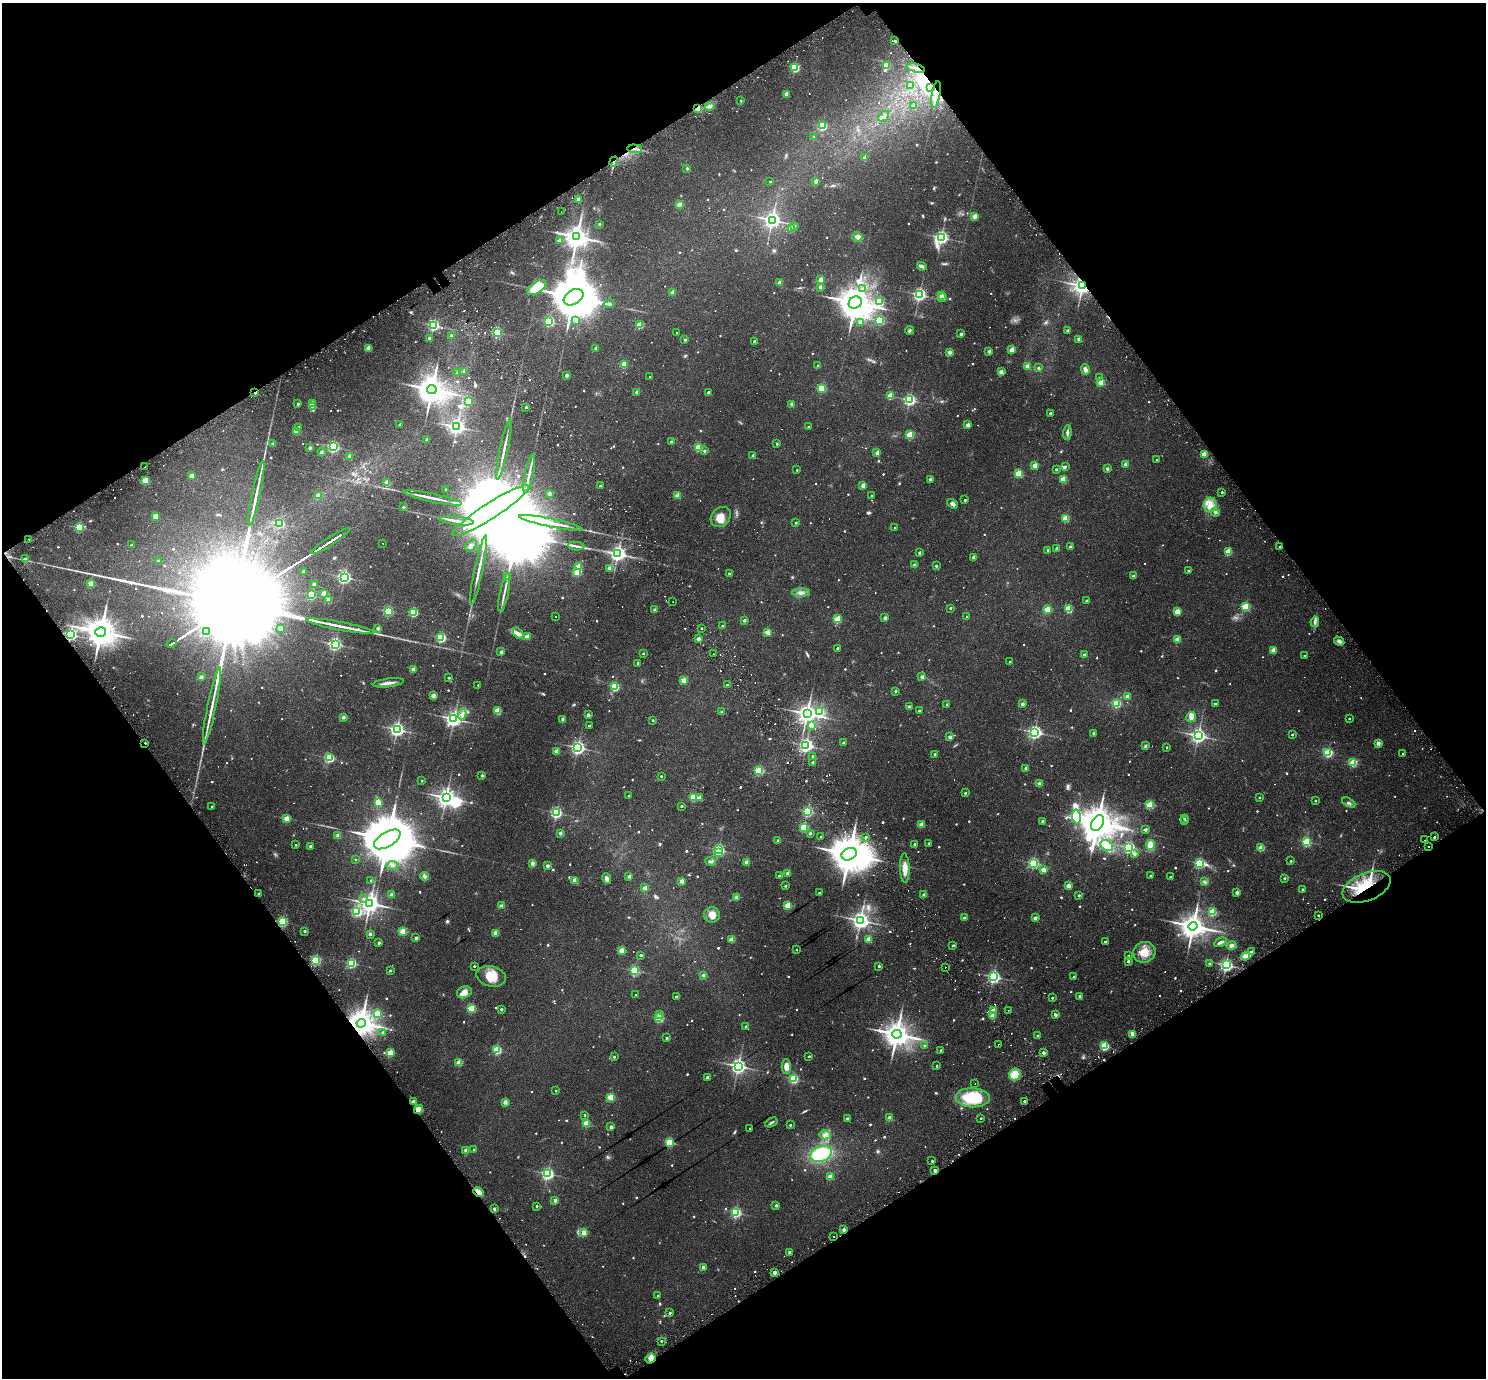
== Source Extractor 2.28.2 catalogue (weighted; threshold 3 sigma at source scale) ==
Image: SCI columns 68-6002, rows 223-5726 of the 6075 x 6008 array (HDU 1 of 3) = the unmasked area's bounding box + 8 px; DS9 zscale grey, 4 x 4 block average (1 PNG px = mean of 4 x 4 image px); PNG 1488 x 1380 px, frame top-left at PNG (2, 3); each listed source drawn as its Kron ellipse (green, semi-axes under 4 px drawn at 4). Shown black and unused: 48% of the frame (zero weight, under 2 of 3 exposures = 5% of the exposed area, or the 3 px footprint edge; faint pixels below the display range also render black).
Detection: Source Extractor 2.28.2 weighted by HDU 2 'WHT'. Background 0.0554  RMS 0.0045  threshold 0.0201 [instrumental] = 3 sigma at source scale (4.5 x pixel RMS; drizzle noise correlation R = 1.50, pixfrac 1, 0.0396/0.0396 arcsec/px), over >= 5 px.
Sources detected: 1288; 33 too faint to see at this stretch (4 x 4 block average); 11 inside a brighter object's white glare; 44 cosmic-ray / hot-pixel residue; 3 long thin detections or spike segments (spike, bleed or trail) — neither listed nor drawn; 10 coinciding with a brighter row at this scale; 14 inside a brighter listed object's ellipse — not listed separately; of the other 1173, all 500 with FLUX_AUTO >= 4.14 (the completeness limit of this list) listed and drawn (673 fainter detections not listed), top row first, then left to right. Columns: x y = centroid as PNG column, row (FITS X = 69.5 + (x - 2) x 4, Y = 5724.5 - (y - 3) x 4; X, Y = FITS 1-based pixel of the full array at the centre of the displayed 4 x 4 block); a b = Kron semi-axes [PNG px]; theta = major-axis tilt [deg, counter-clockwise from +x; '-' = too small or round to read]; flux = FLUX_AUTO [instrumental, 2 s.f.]
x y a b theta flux
895 41 2 2 - 6.4
886 65 2 2 - 120
795 67 2 2 - 240
916 68 9 2 -16 9.5
910 85 2 2 - 30
931 87 3 2 - 4.2
786 94 2 2 - 33
936 94 13 3 80 20
741 101 2 2 - 7.6
914 105 2 2 - 21
710 106 4 4 - 7.1
698 108 2 2 - 100
884 116 6 2 41 4.8
822 126 2 2 - 220
814 137 2 2 - 8.8
635 149 7 2 -5 6.9
865 158 2 2 - 33
614 162 5 2 - 4.3
687 168 2 2 - 12
816 181 2 2 - 30
770 182 2 2 - 4.1
579 199 2 2 - 41
679 204 4 3 - 7.6
561 212 2 2 - 4.3
974 216 2 2 - 49
772 220 3 3 - 1100
599 224 2 2 - 12
794 226 2 2 - 5.8
791 229 2 2 - 52
577 237 4 3 - 2900
857 237 5 4 - 16
941 237 3 2 - 670
559 241 2 2 - 21
922 266 5 3 - 5.8
821 279 2 2 - 44
779 283 2 2 - 33
1082 286 3 2 - 1500
537 287 11 5 34 58
820 287 2 2 - 21
862 288 2 2 - 4.7
673 292 2 2 - 31
919 295 3 2 - 640
941 295 2 2 - 69
574 297 10 7 33 16000
943 298 2 2 - 20
879 302 2 2 - 150
855 303 7 6 - 7400
609 304 5 3 - 5.5
576 320 2 2 - 18
880 320 2 2 - 240
549 321 2 2 - 300
860 322 2 2 - 20
433 325 2 2 - 430
640 325 2 2 - 98
909 331 4 3 - 4.2
1068 331 2 2 - 18
497 332 2 2 - 290
676 332 2 2 - 6.4
961 334 2 2 - 16
451 335 2 2 - 6.9
429 338 2 2 - 12
1079 339 2 2 - 38
685 340 2 2 - 17
754 341 2 2 - 9.7
368 348 2 2 - 45
596 348 2 2 - 19
1012 350 2 2 - 70
949 352 2 2 - 40
989 352 2 2 - 24
624 364 2 2 - 94
818 365 2 2 - 5.6
1027 366 2 2 - 33
1038 368 2 2 - 13
1085 369 5 3 - 13
464 371 2 2 - 11
1001 372 2 2 - 43
457 373 2 2 - 6
567 375 2 2 - 22
650 377 2 2 - 5.8
1099 378 2 2 - 7.5
1101 382 2 2 - 85
822 388 2 2 - 170
432 390 5 4 - 4500
636 392 2 2 - 14
708 392 2 2 - 15
255 393 2 2 - 15
890 396 2 2 - 95
909 400 2 2 - 500
468 402 2 2 - 180
312 403 2 2 - 37
298 404 2 2 - 13
792 404 2 2 - 25
313 407 2 2 - 42
526 407 2 2 - 9.2
1050 413 2 2 - 7.6
400 425 2 2 - 15
968 425 2 2 - 38
299 427 2 2 - 8.4
457 427 3 3 - 1000
808 427 2 2 - 4.9
296 431 2 2 - 74
1067 433 7 3 86 7.1
909 435 2 2 - 78
427 440 2 2 - 25
671 441 2 2 - 7.7
273 444 2 2 - 26
777 444 2 2 - 7
333 447 2 2 - 440
699 447 2 2 - 130
310 448 2 2 - 18
504 449 30 2 78 21
704 451 2 2 - 8
322 452 4 3 - 4.6
877 453 2 2 - 31
1204 454 2 2 - 86
753 455 2 2 - 14
350 456 2 2 - 29
1157 460 2 2 - 7.2
1125 464 2 2 - 29
1035 466 2 2 - 63
145 467 2 2 - 11
1065 467 2 2 - 8.7
1056 469 2 2 - 11
1107 469 2 2 - 22
797 470 2 2 - 4.5
529 474 20 2 79 12
1018 474 2 2 - 130
191 476 2 2 - 35
930 479 2 2 - 16
1063 479 2 2 - 95
145 481 2 2 - 160
387 483 2 2 - 52
863 485 2 2 - 47
600 486 2 2 - 8.8
446 489 2 2 - 7.5
1222 492 2 2 - 7.9
256 493 33 2 78 28
549 494 2 2 - 24
677 495 2 2 - 45
871 495 2 2 - 4.6
318 496 2 2 - 46
433 498 30 3 -12 28
965 500 2 2 - 7.4
952 504 6 3 -33 9.4
1210 505 7 6 - 23
403 507 2 2 - 13
491 511 45 8 33 100000
1215 512 4 4 - 6.3
155 516 2 2 - 60
721 517 11 9 44 29
1065 518 2 2 - 120
457 521 17 3 -6 17
279 523 2 2 - 270
551 523 32 3 -12 30
796 523 2 2 - 7.2
79 527 2 2 - 270
895 528 2 2 - 5.4
29 539 2 2 - 5.3
330 541 23 2 33 15000
382 543 2 2 - 7.7
131 545 2 2 - 7.2
471 546 7 5 46 9.5
576 546 8 3 -5 8.6
1070 547 2 2 - 10
1280 547 2 2 - 11
1057 548 2 2 - 21
1048 550 2 2 - 14
1228 552 2 2 - 110
919 553 2 2 - 17
618 554 3 3 - 1100
973 557 2 2 - 22
25 559 2 2 - 12
158 561 2 2 - 14
915 565 3 3 - 7.4
936 566 2 2 - 8.9
579 567 2 2 - 110
610 568 2 2 - 45
479 570 35 2 78 26
1188 570 2 2 - 5.8
303 571 2 2 - 13
577 572 2 2 - 120
729 573 2 2 - 5
1133 576 2 2 - 18
344 577 2 2 - 620
507 577 2 2 - 16
91 584 2 2 - 94
314 584 2 2 - 23
504 592 20 2 78 13
324 593 2 2 - 64
801 593 9 4 3 12
312 595 2 2 - 220
329 600 2 2 - 55
1086 600 2 2 - 7.2
673 601 2 2 - 11
1246 606 2 2 - 200
950 608 2 2 - 7.1
1047 609 2 2 - 110
1068 609 2 2 - 130
655 610 2 2 - 18
388 611 2 2 - 280
413 612 2 2 - 240
1177 612 2 2 - 87
555 617 2 2 - 5.6
967 617 2 2 - 9.2
885 618 2 2 - 21
838 619 2 2 - 130
744 620 2 2 - 16
1315 622 5 3 - 7.2
340 626 34 3 -11 35
722 626 2 2 - 7.3
280 628 2 2 - 27
378 628 2 2 - 21
701 628 2 2 - 4.1
207 631 2 2 - 28
101 632 5 4 - 5700
768 632 2 2 - 60
518 633 6 3 -48 8.8
71 635 2 2 - 540
527 636 2 2 - 29
441 638 2 2 - 280
698 639 2 2 - 30
1177 639 2 2 - 58
1339 641 5 4 - 6.9
171 643 5 2 - 2100
335 644 2 2 - 600
837 648 2 2 - 6.1
1273 650 2 2 - 56
501 652 2 2 - 18
643 653 2 2 - 6.7
713 654 2 2 - 5.8
1084 655 2 2 - 21
1304 656 2 2 - 4.4
1010 661 2 2 - 6.3
638 663 2 2 - 9.8
413 669 2 2 - 36
201 677 2 2 - 29
922 677 2 2 - 25
449 678 2 2 - 4.9
684 680 2 2 - 74
388 683 16 3 7 15
478 685 2 2 - 4.5
727 685 2 2 - 9.7
614 687 2 2 - 200
895 691 2 2 - 11
433 696 2 2 - 43
1128 696 2 2 - 59
1116 703 2 2 - 200
947 704 2 2 - 6.5
1022 704 2 2 - 24
1215 704 2 2 - 14
212 706 39 2 78 37
909 707 2 2 - 21
497 711 2 2 - 110
919 711 2 2 - 8.1
722 712 2 2 - 16
820 712 2 2 - 200
462 714 6 2 83 5.6
807 714 3 3 - 1800
588 715 2 2 - 28
343 717 3 2 - 7.2
1191 717 5 4 - 14
454 719 3 3 - 1100
563 719 2 2 - 30
1349 719 2 2 - 4.9
653 720 2 2 - 4.5
811 725 2 2 - 31
589 726 2 2 - 5.4
397 730 3 3 - 830
1035 732 3 2 - 740
1093 733 2 2 - 9.5
1292 735 2 2 - 8.9
1198 736 3 3 - 980
950 737 2 2 - 27
843 742 2 2 - 8.6
145 743 2 2 - 5.7
1378 743 2 2 - 40
806 745 2 2 - 710
1145 746 3 3 - 4.7
1167 747 2 2 - 4.9
578 748 3 3 - 800
556 751 2 2 - 45
1328 753 2 2 - 260
935 754 2 2 - 7.9
1403 754 2 2 - 5.2
812 756 2 2 - 4.7
329 758 2 2 - 280
813 762 2 2 - 17
1353 763 2 2 - 160
1026 768 2 2 - 23
759 771 2 2 - 240
482 775 2 2 - 10
661 776 2 2 - 5.7
422 781 2 2 - 4.4
1039 784 2 2 - 24
965 793 2 2 - 5.8
629 796 2 2 - 7.7
446 797 3 3 - 1400
693 797 2 2 - 130
699 798 2 2 - 36
1259 798 2 2 - 5.4
1315 801 2 2 - 4.3
378 803 2 2 - 70
1349 803 7 2 -27 4.6
1150 805 2 2 - 180
682 806 2 2 - 9.5
212 807 2 2 - 4.4
807 811 2 2 - 350
556 813 2 2 - 450
1076 816 7 3 -82 500
1184 818 2 2 - 6.1
286 819 2 2 - 83
1043 821 2 2 - 21
1185 821 2 2 - 6
1098 823 8 5 61 7600
921 824 2 2 - 47
804 827 2 2 - 160
1145 829 2 2 - 22
560 833 2 2 - 19
810 833 2 2 - 14
338 835 2 2 - 48
821 837 2 2 - 8.2
866 837 2 2 - 6.5
1434 837 2 2 - 9.9
387 839 15 7 31 28000
1425 840 2 2 - 7.3
778 841 2 2 - 12
1306 842 2 2 - 240
929 843 2 2 - 10
914 844 2 2 - 9.7
296 845 2 2 - 5.6
1150 845 5 4 - 28
310 846 2 2 - 11
1107 846 7 5 -32 39
1428 846 2 2 - 5.9
1129 847 2 2 - 490
1261 848 2 2 - 95
718 850 2 2 - 410
718 853 2 2 - 61
849 854 8 5 27 11000
1135 854 2 2 - 17
355 859 2 2 - 4.8
711 861 5 2 - 4.9
1291 861 2 2 - 4.7
746 862 2 2 - 35
532 863 2 2 - 36
1033 863 2 2 - 410
1200 863 2 2 - 330
392 865 6 3 -8 6.5
547 866 2 2 - 22
905 868 15 5 -88 26
1043 870 2 2 - 55
787 873 2 2 - 25
1150 875 2 2 - 6.3
424 876 4 3 - 6
629 876 4 3 - 4.3
779 876 2 2 - 13
1170 877 2 2 - 4.2
1284 878 2 2 - 11
607 879 5 4 - 7.9
371 880 2 2 - 8.6
575 880 2 2 - 69
682 881 2 2 - 39
1205 882 4 3 - 5.3
785 886 2 2 - 7.6
1068 886 2 2 - 52
1367 887 25 14 21 180
645 888 2 2 - 39
1303 889 2 2 - 12
1237 892 2 2 - 25
819 893 2 2 - 6.6
258 894 2 2 - 6.8
392 895 2 2 - 33
924 895 2 2 - 24
1079 895 2 2 - 12
736 897 4 4 - 5.2
364 899 2 2 - 4.6
370 903 3 3 - 1800
501 906 2 2 - 28
788 906 2 2 - 110
357 911 2 2 - 280
1212 912 2 2 - 170
712 915 8 7 - 18
1318 915 2 2 - 4.6
964 917 2 2 - 8.6
1035 918 2 2 - 29
860 920 3 3 - 1400
282 922 2 2 - 320
1193 926 4 4 - 3500
305 931 2 2 - 11
403 931 2 2 - 130
496 933 2 2 - 57
370 934 2 2 - 18
416 938 2 2 - 13
868 939 2 2 - 54
732 940 2 2 - 56
1105 942 2 2 - 11
1220 942 6 3 28 6.4
379 943 2 2 - 13
953 945 2 2 - 7.5
1231 946 5 3 - 7.5
622 950 2 2 - 69
797 950 2 2 - 4.3
1144 952 11 10 - 41
1251 952 2 2 - 9.7
641 955 2 2 - 9.6
1128 955 2 2 - 4.5
1246 956 4 3 - 7.8
316 960 2 2 - 290
1128 961 2 2 - 16
351 963 2 2 - 300
1209 963 2 2 - 4.3
1226 965 2 2 - 690
474 966 2 2 - 4.2
879 966 2 2 - 8.3
945 967 2 2 - 21
390 970 2 2 - 9.7
634 970 2 2 - 270
703 975 2 2 - 12
491 976 15 10 -14 48
994 977 2 2 - 580
1073 977 2 2 - 5.2
464 992 7 5 21 16
636 995 2 2 - 6.5
1080 996 2 2 - 21
676 997 2 2 - 12
1052 998 2 2 - 4.4
472 1009 2 2 - 170
501 1009 2 2 - 5.9
1008 1010 2 2 - 14
993 1011 2 2 - 88
377 1014 2 2 - 140
659 1015 2 2 - 21
1056 1015 2 2 - 14
992 1016 2 2 - 44
659 1018 2 2 - 210
361 1023 4 4 - 4600
746 1027 2 2 - 12
383 1032 2 2 - 6.9
897 1034 4 4 - 3800
1037 1035 2 2 - 4.4
1133 1035 2 2 - 56
667 1038 2 2 - 9.2
998 1044 2 2 - 13
925 1046 2 2 - 16
1104 1046 2 2 - 240
497 1050 2 2 - 210
941 1050 2 2 - 8.4
390 1053 2 2 - 110
1043 1053 2 2 - 18
809 1056 2 2 - 5.7
614 1057 2 2 - 5.9
459 1063 2 2 - 92
738 1066 3 3 - 1000
786 1066 7 4 89 16
937 1066 2 2 - 5.3
1015 1074 6 5 - 36
707 1077 2 2 - 21
793 1079 2 2 - 280
975 1083 2 2 - 12
556 1091 2 2 - 5.4
611 1097 2 2 - 150
973 1098 17 9 -2 110
1024 1101 2 2 - 7.7
413 1102 2 2 - 31
505 1102 2 2 - 39
419 1109 5 4 - 18
585 1115 2 2 - 4.3
847 1118 2 2 - 8
890 1118 2 2 - 45
981 1118 2 2 - 4.3
771 1122 6 2 30 4.8
586 1123 2 2 - 100
790 1125 2 2 - 4.9
611 1127 2 2 - 22
750 1129 2 2 - 7.2
825 1135 6 3 -16 8.4
669 1142 2 2 - 200
466 1150 2 2 - 38
473 1150 2 2 - 4.5
821 1154 11 7 21 150
932 1161 2 2 - 7.1
935 1170 2 2 - 26
547 1174 2 2 - 550
830 1177 2 2 - 61
479 1192 6 3 -42 27
555 1200 2 2 - 26
776 1205 2 2 - 15
537 1206 2 2 - 6
494 1209 2 2 - 16
736 1212 2 2 - 360
844 1230 2 2 - 26
584 1233 2 2 - 71
834 1237 2 2 - 35
790 1252 2 2 - 20
703 1267 2 2 - 18
775 1272 2 2 - 32
658 1296 2 2 - 5.3
670 1313 2 2 - 7.7
661 1341 2 2 - 4.8
650 1359 5 4 - 13
Overlapping masked pixels (flux is a lower limit): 18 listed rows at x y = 916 68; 931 87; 936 94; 698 108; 635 149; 614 162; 1082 286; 255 393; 101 632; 71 635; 145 743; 1428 846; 1367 887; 282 922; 361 1023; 419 1109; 479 1192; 650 1359
Diffuse or blended objects may show on this block-average render without a row.